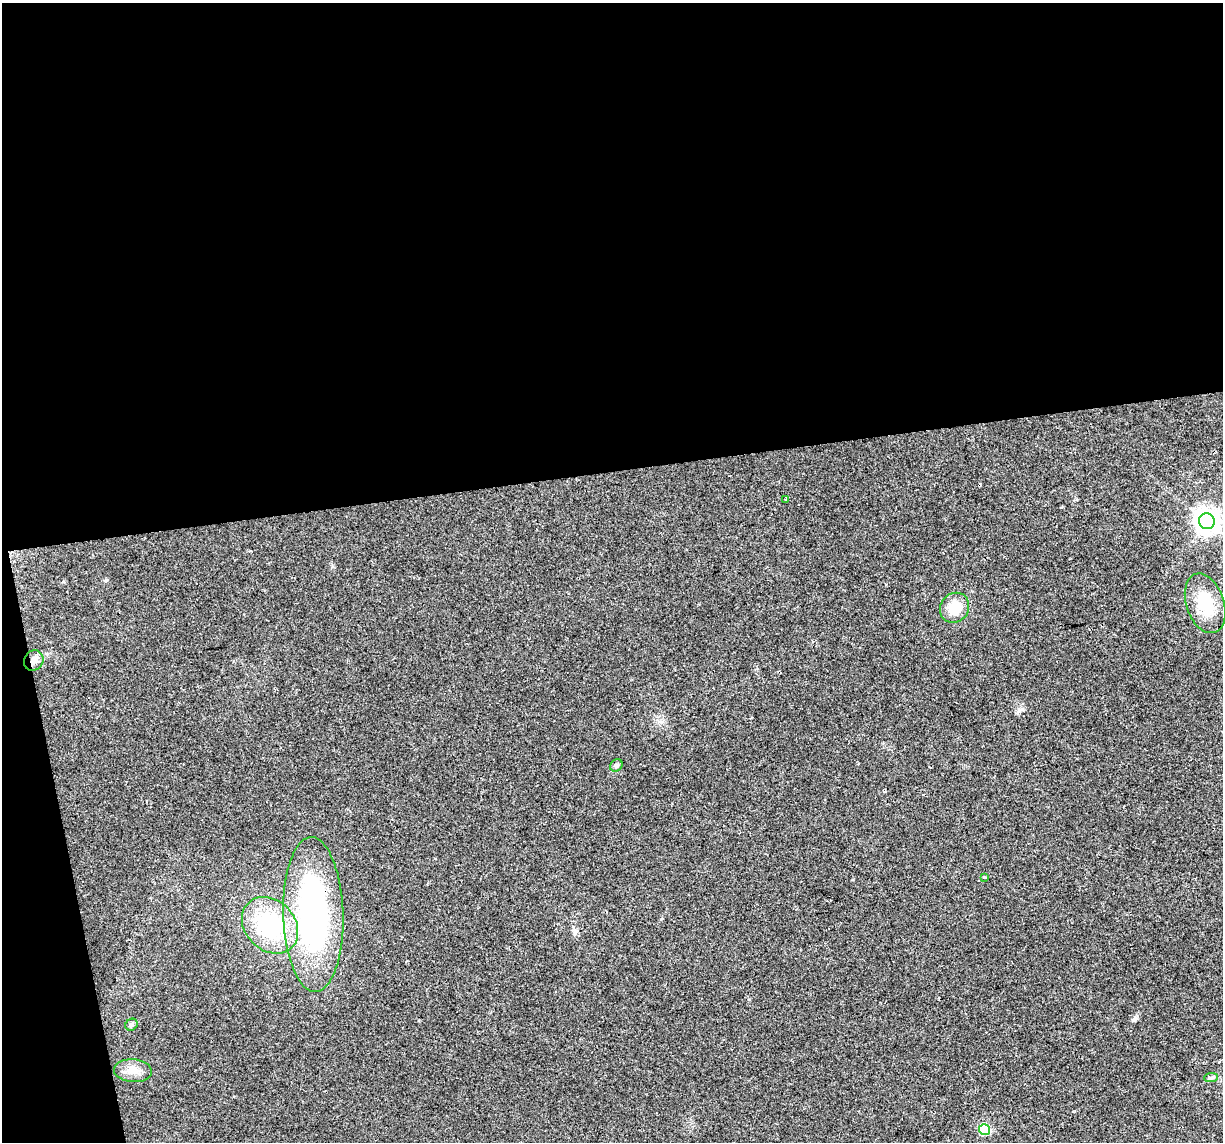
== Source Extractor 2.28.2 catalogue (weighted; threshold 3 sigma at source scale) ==
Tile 1 of 4 x 4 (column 1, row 1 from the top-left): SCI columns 1-1221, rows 3492-4631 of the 4883 x 4659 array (HDU 1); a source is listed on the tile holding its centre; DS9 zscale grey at full resolution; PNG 1225 x 1144 px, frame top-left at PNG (2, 3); each listed source drawn as its Kron ellipse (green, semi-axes under 4 px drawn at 4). Shown black and unused: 44% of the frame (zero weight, under 2 of 3 exposures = <1% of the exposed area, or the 3 px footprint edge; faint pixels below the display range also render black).
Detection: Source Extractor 2.28.2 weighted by HDU 2 'WHT'; one run over the whole footprint, this tile lists its part. Background 0.0499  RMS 0.0068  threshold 0.0307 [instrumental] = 3 sigma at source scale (4.5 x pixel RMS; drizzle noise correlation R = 1.50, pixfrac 1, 0.0396/0.0396 arcsec/px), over >= 5 px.
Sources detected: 13; all 13 listed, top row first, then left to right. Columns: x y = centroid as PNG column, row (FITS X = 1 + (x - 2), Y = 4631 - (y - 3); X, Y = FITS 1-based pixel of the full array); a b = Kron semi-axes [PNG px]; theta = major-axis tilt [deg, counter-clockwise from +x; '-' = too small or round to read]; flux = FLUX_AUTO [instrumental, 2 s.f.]
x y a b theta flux
786 499 4 3 - 1.1
1207 521 8 7 - 600
1205 603 31 19 -71 25
955 608 16 14 51 14
34 661 10 9 - 4.4
616 765 7 5 45 1.5
984 878 4 3 - 0.83
313 915 77 30 -88 180
270 925 31 25 -46 58
131 1025 6 5 - 1.5
133 1071 19 11 -4 7.7
1211 1078 7 4 2 1.3
985 1129 5 5 - 36
Overlapping masked pixels (flux is a lower limit): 2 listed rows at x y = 34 661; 313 915
Unlisted compact peaks at least as high as the median listed source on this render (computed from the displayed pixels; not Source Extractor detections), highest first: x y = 1135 1018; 106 580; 661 919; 332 566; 575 933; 1022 709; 1076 499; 853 879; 250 551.